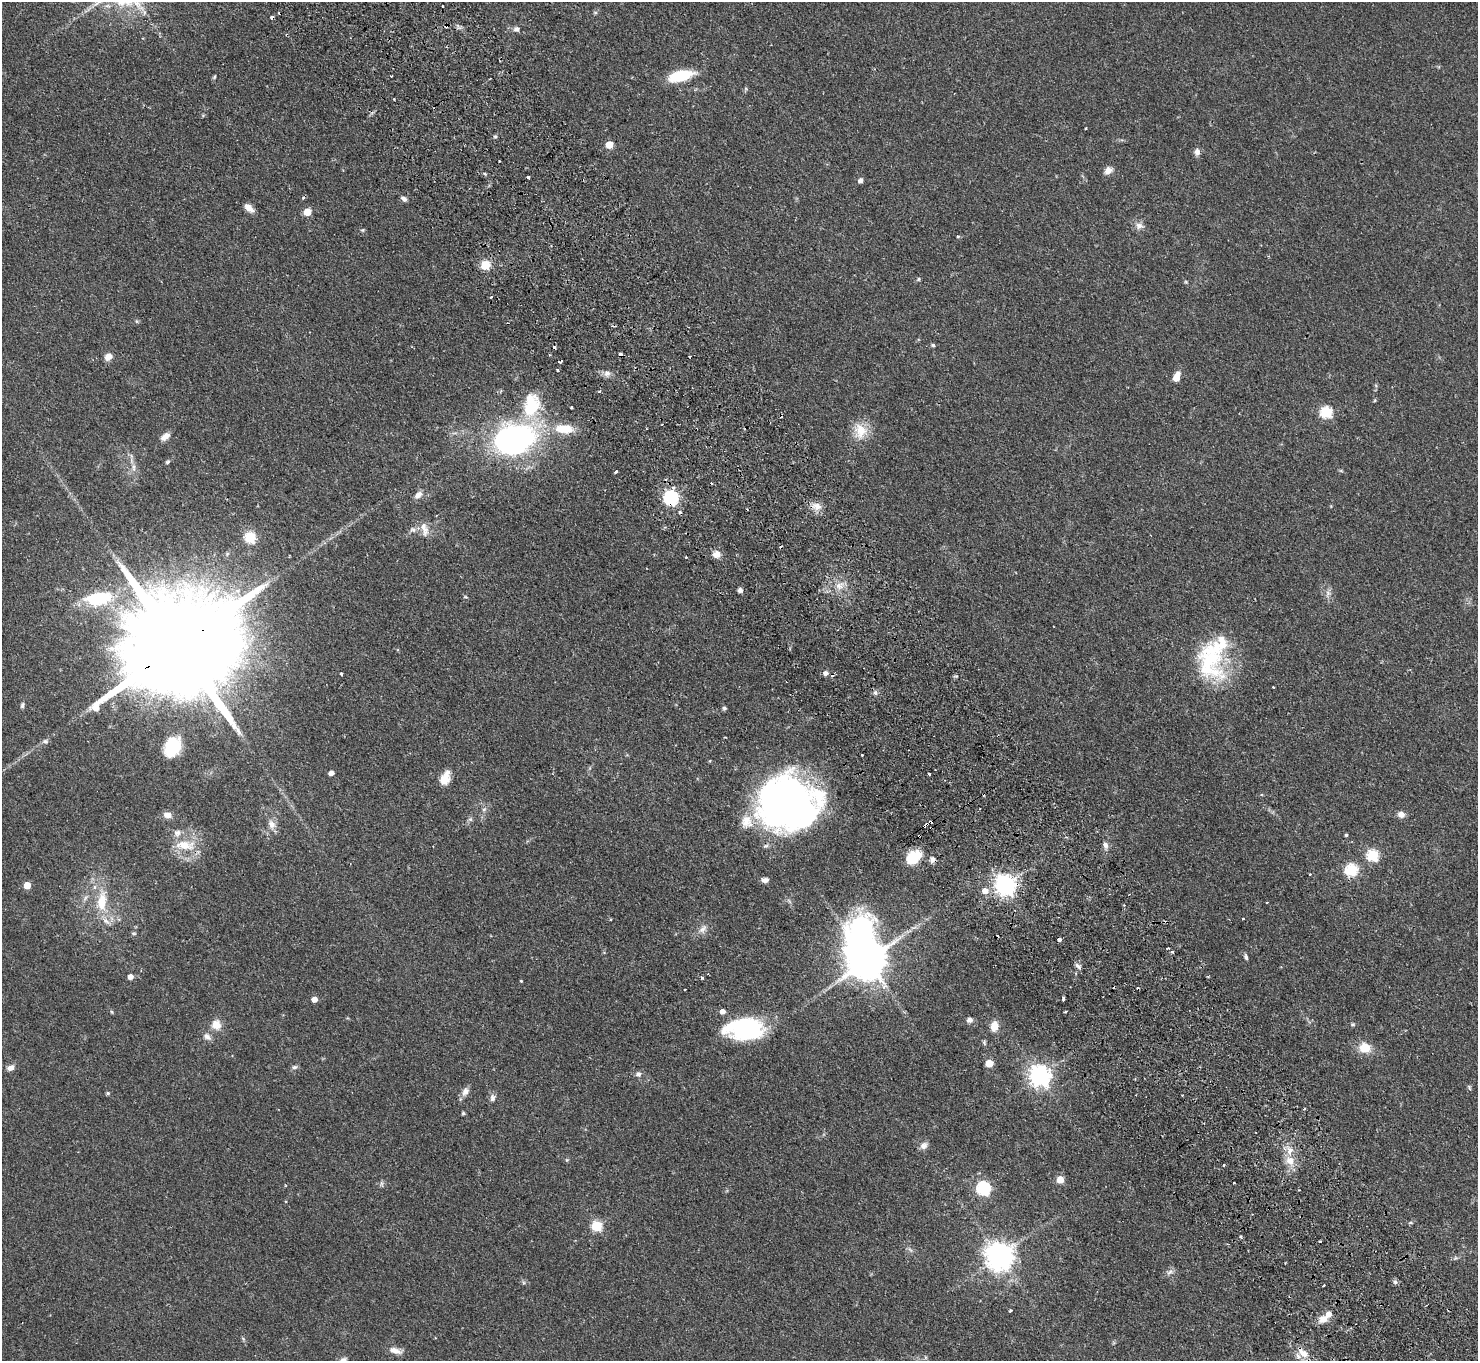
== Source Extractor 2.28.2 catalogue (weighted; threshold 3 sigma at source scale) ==
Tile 6 of 4 x 4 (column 2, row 2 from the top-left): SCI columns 1525-3000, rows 3056-4414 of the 6001 x 5970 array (HDU 1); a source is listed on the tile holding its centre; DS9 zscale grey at full resolution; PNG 1480 x 1363 px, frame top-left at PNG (2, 2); no overlay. Shown black and unused: <1% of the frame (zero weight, under 2 of 3 exposures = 3% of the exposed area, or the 3 px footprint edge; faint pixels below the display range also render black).
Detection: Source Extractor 2.28.2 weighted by HDU 2 'WHT'; one run over the whole footprint, this tile lists its part. Background 0.0556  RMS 0.0048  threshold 0.0216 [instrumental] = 3 sigma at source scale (4.5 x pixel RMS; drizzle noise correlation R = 1.50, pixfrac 1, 0.05/0.05 arcsec/px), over >= 5 px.
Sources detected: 169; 19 cosmic-ray / hot-pixel residue — not listed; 7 inside a brighter listed object's ellipse — not listed separately; the other 143 listed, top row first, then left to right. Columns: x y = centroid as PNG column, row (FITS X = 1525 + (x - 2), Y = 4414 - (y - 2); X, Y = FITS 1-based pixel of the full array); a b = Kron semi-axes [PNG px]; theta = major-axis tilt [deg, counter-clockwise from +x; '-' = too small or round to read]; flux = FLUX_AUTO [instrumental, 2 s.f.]
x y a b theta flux
272 17 3 3 - 1.7
446 26 5 5 - 1.1
516 29 8 7 - 1.7
680 76 24 10 13 20
214 77 6 3 72 0.61
1086 128 3 2 - 0.32
495 136 5 4 - 0.81
609 145 5 5 - 9.2
1197 152 8 7 - 2.3
499 161 3 2 - 0.82
1108 170 10 7 36 3
528 177 3 3 - 2.2
860 181 5 4 - 2
404 199 7 5 -25 1.4
249 208 11 6 -37 3.6
307 212 5 5 - 11
1139 226 10 9 - 2.6
363 230 5 4 - 0.6
958 236 4 3 - 0.69
485 265 5 5 - 19
919 279 6 4 41 0.65
1186 282 5 4 - 0.52
933 345 5 4 - 0.74
108 357 7 6 - 4
558 370 3 3 - 1.2
607 373 9 8 - 2.2
1176 378 6 5 - 7.3
531 405 34 21 77 22
571 407 3 3 - 1
1326 412 6 6 - 42
662 424 3 2 - 0.34
564 429 22 10 -4 12
860 431 22 18 -84 9.2
165 436 12 7 38 3
515 439 33 23 13 130
167 462 7 5 32 0.77
133 467 12 4 -85 1.9
616 471 3 3 - 0.78
418 495 10 7 40 2.8
671 498 7 6 - 94
817 506 12 9 -3 3.9
424 529 21 9 -73 4.4
413 530 9 6 -25 1.6
250 537 6 6 - 35
716 554 9 9 - 3.2
686 557 3 2 - 0.71
840 586 11 8 26 3.4
740 590 4 4 - 2.2
1328 593 8 7 - 1.8
465 597 5 3 - 0.44
98 598 36 17 9 26
176 647 50 23 33 22000
1210 660 53 33 -88 43
826 673 5 5 - 1.8
341 674 3 2 - 0.73
875 693 7 4 -1 0.99
22 705 7 5 75 1
724 708 5 5 - 0.79
45 741 8 6 -20 1.2
172 747 22 15 63 16
862 755 2 2 - 0.42
331 773 4 4 - 2.6
929 774 3 3 - 1.1
445 778 16 9 69 6.5
787 803 51 45 -5 250
484 809 6 5 - 0.94
1401 814 8 7 - 3.1
168 815 10 7 -11 3.1
470 819 6 6 - 0.94
271 824 13 9 -61 3.4
926 825 5 3 - 5.4
1346 835 3 3 - 0.7
919 836 3 2 - 0.56
1066 837 4 3 - 0.51
185 845 29 13 -5 11
1105 845 8 6 -73 1.8
1373 855 6 6 - 42
913 858 16 11 38 13
932 860 8 6 66 1.6
1351 870 6 6 - 46
1310 874 3 2 - 0.35
765 880 8 6 3 1.8
27 885 5 5 - 6.9
1005 885 8 7 - 260
985 891 6 5 - 4.3
85 898 7 4 71 1.1
102 902 25 12 85 12
1243 918 3 2 - 0.66
703 929 14 7 48 2.7
134 933 7 3 -8 0.61
1059 940 3 3 - 22
1172 952 3 3 - 1.4
1246 957 8 5 -74 0.99
867 959 22 13 -74 1500
1078 966 10 4 -42 1.2
130 977 5 4 - 2.9
702 978 3 3 - 1.1
521 981 3 3 - 0.42
685 990 3 2 - 0.58
314 999 5 5 - 3.5
1063 999 4 3 - 1.6
723 1012 5 5 - 2.6
1065 1012 3 2 - 0.6
970 1020 7 6 - 1.6
1353 1024 5 5 - 0.72
216 1025 11 10 - 5.3
994 1026 7 6 - 8.3
744 1029 39 21 1 51
207 1037 11 7 -42 2.2
984 1043 7 5 -70 0.75
1365 1048 13 11 -13 8
989 1063 5 5 - 12
294 1067 7 5 2 1.1
11 1068 9 7 25 2.3
638 1074 7 7 - 1.6
1040 1076 8 7 - 300
1469 1087 8 4 -64 0.69
465 1092 12 8 58 2.6
108 1093 5 4 - 0.72
492 1098 9 7 85 1.8
463 1113 4 4 - 0.79
924 1146 10 8 46 2.3
1290 1161 12 10 -36 5.4
1224 1165 3 3 - 0.53
1060 1180 5 5 - 9.6
381 1183 9 4 -90 0.89
1234 1183 3 3 - 1.5
983 1188 6 6 - 73
1299 1190 2 2 - 0.38
1410 1223 6 3 0 0.56
597 1226 6 5 - 30
1241 1237 4 3 - 0.88
1320 1241 4 2 - 0.43
999 1256 9 8 - 590
1455 1258 6 4 71 0.62
1170 1272 11 4 27 1.5
1395 1282 6 6 - 1.1
1324 1285 3 2 - 0.68
1010 1311 3 3 - 0.83
1323 1319 12 9 24 4.2
395 1351 18 7 -18 3.3
1303 1353 17 9 -41 5.8
343 1360 9 6 24 1.5
Overlapping masked pixels (flux is a lower limit): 7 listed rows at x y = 272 17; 446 26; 671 498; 176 647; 926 825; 919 836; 1005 885
Isophote crosses this tile's border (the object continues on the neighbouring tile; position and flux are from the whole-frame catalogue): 1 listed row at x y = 343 1360